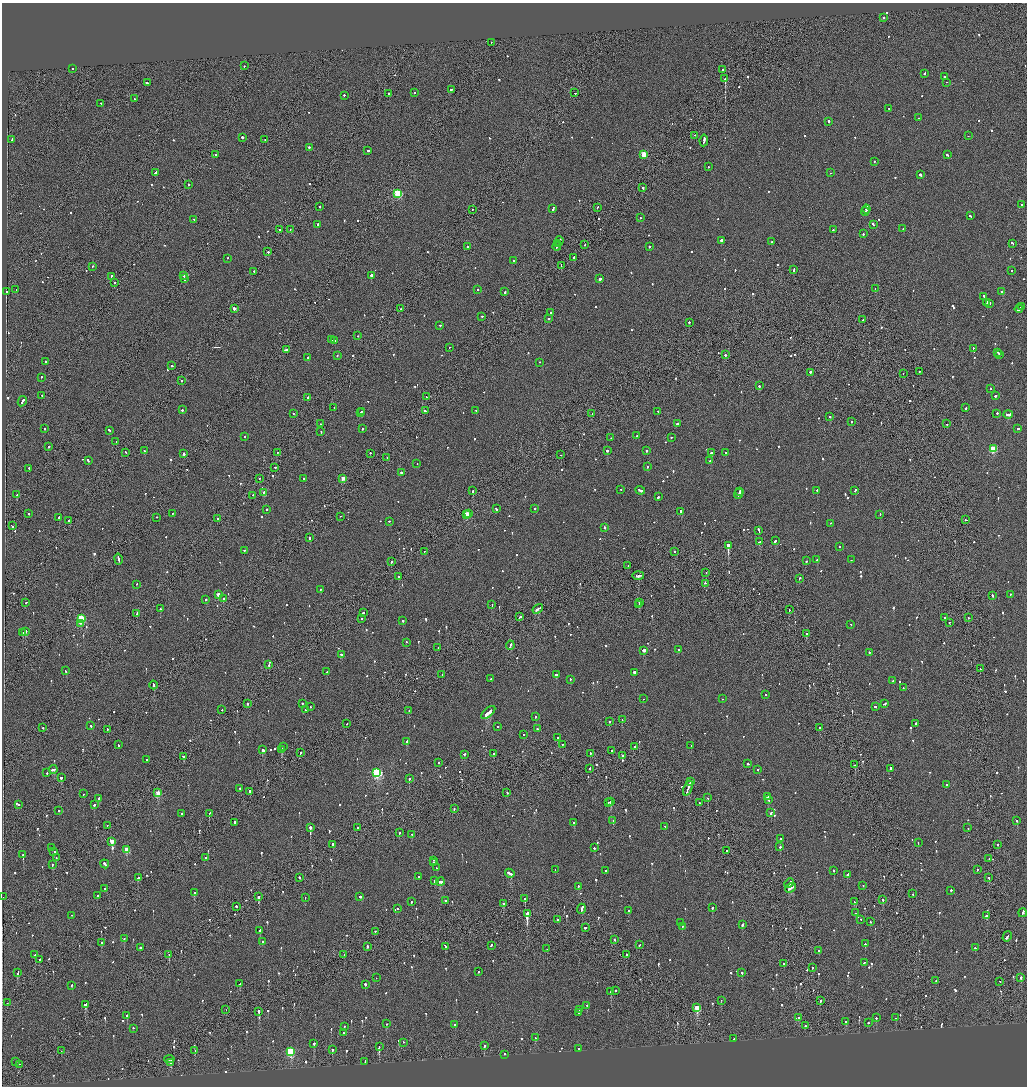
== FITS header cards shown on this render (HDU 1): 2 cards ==
NAXIS1  =                 2050
NAXIS2  =                 2168

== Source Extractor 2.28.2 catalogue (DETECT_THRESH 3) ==
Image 2050 x 2168 px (HDU 1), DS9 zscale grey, zoomed out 1/2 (1 PNG px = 2 x 2 image px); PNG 1029 x 1088 px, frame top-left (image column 2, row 2167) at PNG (2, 3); each listed source drawn as its Kron ellipse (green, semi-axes under 4 px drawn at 4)
Background -0.0968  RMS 0.068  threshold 0.205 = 3 sigma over >= 5 px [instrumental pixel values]
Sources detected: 1116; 42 cannot appear on this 1/2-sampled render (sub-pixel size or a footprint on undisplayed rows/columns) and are neither listed nor drawn; of the other 1074, the 500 brightest by FLUX_AUTO listed and drawn (574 fainter detections omitted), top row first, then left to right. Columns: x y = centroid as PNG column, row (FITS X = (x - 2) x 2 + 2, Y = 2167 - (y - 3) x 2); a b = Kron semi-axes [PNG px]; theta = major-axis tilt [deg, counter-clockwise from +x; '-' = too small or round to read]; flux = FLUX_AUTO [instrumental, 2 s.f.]
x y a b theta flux
883 17 2 2 - 96
491 42 2 1 - 110
244 66 2 2 - 140
72 69 2 2 - 79
723 70 2 2 - 280
924 73 2 2 - 150
944 77 2 2 - 99
725 79 2 1 - 3100
947 82 2 1 - 170
147 83 3 2 - 170
451 89 2 2 - 110
414 93 2 2 - 91
575 93 2 2 - 83
388 94 2 1 - 85
344 95 2 1 - 400
134 99 2 2 - 130
101 103 2 2 - 160
888 108 2 2 - 83
918 118 2 2 - 170
829 121 2 2 - 100
695 135 2 1 - 79
968 136 2 1 - 120
242 137 2 2 - 740
12 140 4 2 - 230
265 140 2 2 - 120
704 140 6 2 83 440
309 147 3 2 - 180
368 150 2 2 - 83
644 154 3 2 - 420
215 155 2 2 - 500
947 155 3 2 - 160
874 161 2 2 - 190
708 167 2 2 - 180
155 173 3 2 - 190
830 173 2 1 - 80
920 175 3 2 - 380
188 185 2 1 - 150
642 188 2 2 - 220
398 194 3 3 - 930
1022 205 2 2 - 120
320 207 2 2 - 130
597 207 2 1 - 220
553 208 3 2 - 250
472 209 2 1 - 77
866 209 4 2 - 530
865 211 4 2 - 550
970 216 3 2 - 150
640 218 2 1 - 120
194 219 2 2 - 140
318 224 2 2 - 710
873 224 3 2 - 190
279 229 2 2 - 130
290 229 2 2 - 80
903 229 2 2 - 130
833 230 2 2 - 180
863 234 2 2 - 87
721 240 2 2 - 3700
559 241 5 2 - 320
772 242 2 2 - 120
1013 243 2 2 - 500
558 244 2 1 - 220
584 245 2 1 - 98
467 246 2 2 - 130
557 246 4 1 - 500
649 246 2 2 - 280
268 252 2 2 - 130
574 257 4 2 - 240
228 258 2 2 - 93
513 261 2 2 - 110
92 266 2 2 - 84
561 266 4 1 - 330
794 269 3 2 - 190
1012 270 2 2 - 80
254 271 2 2 - 170
371 275 2 2 - 430
111 276 2 2 - 210
183 276 3 2 - 320
184 279 3 1 - 260
600 279 2 2 - 600
114 283 2 1 - 140
477 289 2 2 - 220
875 289 2 2 - 100
16 290 2 1 - 140
6 292 2 2 - 270
505 292 2 2 - 150
1002 292 2 2 - 140
984 296 3 2 - 130
987 302 2 2 - 150
990 303 2 2 - 200
1021 306 3 2 - 240
234 309 2 2 - 120
401 309 2 2 - 180
1019 309 4 2 - 300
551 313 2 2 - 88
482 316 2 2 - 96
548 318 2 2 - 110
863 320 2 1 - 96
689 322 2 2 - 260
440 325 2 2 - 300
358 336 2 2 - 92
332 340 2 1 - 290
334 340 2 2 - 82
449 348 2 2 - 96
973 348 2 2 - 87
286 350 3 2 - 350
998 352 3 2 - 230
1000 354 2 2 - 130
337 355 2 2 - 89
725 355 2 2 - 190
308 357 2 2 - 130
46 361 2 2 - 110
539 362 2 2 - 95
172 366 2 2 - 130
919 371 2 1 - 77
810 372 2 2 - 490
903 373 2 1 - 90
41 377 2 2 - 110
182 381 2 2 - 130
759 386 2 2 - 100
990 388 2 2 - 150
42 395 2 1 - 120
995 396 2 2 - 420
308 397 2 2 - 160
426 397 2 2 - 100
22 401 5 2 - 430
334 407 2 1 - 96
966 408 2 2 - 250
182 410 2 2 - 180
362 411 2 1 - 470
425 411 2 2 - 190
476 411 2 2 - 120
658 411 2 2 - 220
361 413 2 2 - 570
997 413 2 2 - 110
293 414 2 2 - 92
592 414 2 1 - 270
1008 414 5 2 - 510
830 417 2 2 - 110
851 422 2 2 - 84
320 424 2 2 - 89
677 424 2 2 - 790
947 424 2 1 - 110
45 429 2 2 - 110
362 429 2 2 - 87
1018 429 3 2 - 250
109 430 2 2 - 200
321 432 2 2 - 89
637 436 2 2 - 110
245 437 2 2 - 92
671 437 2 2 - 77
611 438 2 2 - 120
116 442 2 1 - 350
48 446 2 2 - 150
993 449 3 3 - 590
144 450 2 1 - 96
607 450 2 2 - 550
646 451 2 2 - 130
126 452 2 2 - 95
277 452 2 1 - 120
725 452 2 2 - 150
370 453 2 2 - 81
711 453 3 2 - 260
184 454 2 2 - 700
560 455 2 1 - 390
387 457 2 1 - 78
88 460 3 2 - 160
710 460 2 2 - 97
417 463 2 2 - 110
275 467 2 2 - 97
647 467 2 2 - 140
29 468 2 2 - 130
401 473 2 2 - 150
259 478 2 1 - 94
343 478 3 2 - 210
303 479 2 2 - 260
621 489 2 2 - 100
640 490 5 2 - 410
817 490 3 2 - 260
855 490 3 2 - 110
473 491 2 2 - 230
740 491 2 1 - 180
264 492 2 2 - 110
738 494 5 2 - 450
17 495 3 2 - 150
253 495 2 2 - 240
658 497 2 2 - 180
535 508 2 2 - 180
266 509 2 2 - 220
496 509 3 2 - 140
681 511 2 2 - 340
172 513 2 2 - 82
468 513 2 2 - 400
29 514 2 2 - 90
467 515 3 2 - 610
880 515 2 2 - 86
341 516 2 1 - 96
59 517 2 2 - 140
156 517 2 1 - 210
217 519 2 2 - 170
966 520 2 2 - 110
69 521 2 2 - 1100
389 521 2 2 - 83
831 523 2 2 - 79
12 526 3 2 - 250
604 527 2 2 - 650
758 530 3 2 - 430
310 538 2 2 - 270
775 541 3 2 - 140
760 542 3 2 - 230
728 545 4 2 - 5300
839 547 2 2 - 89
244 550 2 1 - 360
424 551 2 1 - 83
674 551 2 2 - 190
118 559 6 2 -79 310
817 560 2 2 - 160
851 560 2 2 - 96
391 561 2 2 - 130
806 561 2 2 - 120
628 565 2 1 - 85
706 572 2 1 - 81
638 576 6 2 6 340
399 577 2 2 - 220
799 578 2 2 - 340
705 583 2 1 - 210
137 584 2 2 - 77
320 589 2 2 - 150
1010 594 2 2 - 87
218 595 3 2 - 190
992 595 3 2 - 130
206 599 2 2 - 180
223 599 2 2 - 140
26 603 3 2 - 190
640 603 3 2 - 220
492 604 2 2 - 80
639 605 3 2 - 200
160 609 2 2 - 93
538 609 6 2 33 290
789 610 2 1 - 120
137 613 3 1 - 480
363 613 2 2 - 190
520 617 3 1 - 250
945 618 2 2 - 170
968 618 2 2 - 190
81 619 3 3 - 1200
362 619 2 2 - 82
403 620 2 2 - 160
949 622 2 1 - 110
80 623 2 2 - 120
851 625 2 2 - 120
26 631 2 2 - 840
23 632 3 2 - 370
806 634 2 2 - 160
407 642 2 2 - 170
510 645 5 2 - 410
438 648 2 2 - 120
679 649 2 2 - 260
643 650 3 2 - 370
869 652 2 2 - 94
341 654 2 2 - 120
269 665 2 1 - 560
980 669 2 1 - 100
66 671 2 2 - 120
327 672 3 2 - 350
634 672 2 2 - 700
442 674 2 1 - 150
556 675 2 2 - 240
491 679 2 2 - 76
570 679 2 2 - 91
893 680 2 2 - 79
154 685 4 2 - 250
903 688 2 2 - 120
766 695 2 2 - 88
643 699 2 1 - 300
722 699 2 1 - 95
248 703 2 2 - 270
302 703 2 2 - 150
884 704 3 2 - 170
310 706 2 2 - 130
875 707 2 2 - 100
222 710 2 2 - 77
305 710 2 2 - 81
409 711 2 1 - 92
488 712 8 2 41 2700
535 716 2 2 - 77
622 719 2 2 - 83
609 721 2 2 - 110
916 723 2 2 - 370
347 724 2 2 - 110
91 726 3 2 - 160
497 726 2 2 - 83
43 728 2 1 - 98
819 728 2 1 - 110
107 729 2 2 - 100
537 729 2 2 - 120
523 735 2 2 - 88
558 737 2 2 - 79
407 742 3 2 - 270
562 744 2 2 - 110
118 745 2 2 - 110
691 745 2 2 - 280
283 746 3 1 - 220
635 747 2 2 - 920
263 750 2 2 - 380
282 750 3 2 - 310
611 751 2 1 - 84
301 752 2 1 - 220
494 753 2 1 - 170
464 754 3 2 - 140
590 754 3 1 - 170
183 756 2 2 - 250
622 756 2 2 - 440
146 760 2 2 - 95
438 762 2 2 - 190
748 764 2 2 - 110
855 765 2 2 - 99
53 769 4 2 - 180
590 769 2 1 - 510
758 769 2 2 - 110
891 769 4 2 - 310
377 772 4 3 - 1700
47 773 2 2 - 120
61 778 2 2 - 220
409 779 2 2 - 260
690 782 4 2 - 230
946 785 2 2 - 81
240 788 2 1 - 170
688 788 8 2 68 920
250 791 2 2 - 680
507 792 3 2 - 150
158 793 3 2 - 350
83 794 2 2 - 120
767 797 2 2 - 820
708 798 2 1 - 520
99 799 3 2 - 200
769 800 2 2 - 100
608 802 2 2 - 140
611 802 2 2 - 460
699 803 2 1 - 78
19 805 2 2 - 90
94 805 3 2 - 160
454 809 3 2 - 94
59 810 2 2 - 94
182 813 2 2 - 130
209 813 2 2 - 280
771 813 3 2 - 120
613 820 2 2 - 99
1017 821 2 2 - 470
235 822 3 2 - 180
574 822 2 2 - 230
107 825 2 1 - 100
665 826 2 2 - 80
310 827 2 2 - 2000
358 828 2 2 - 130
968 828 2 1 - 160
399 833 2 2 - 81
412 834 2 2 - 89
781 839 2 2 - 380
112 841 3 2 - 300
918 842 2 1 - 84
333 844 3 2 - 800
997 844 2 2 - 110
780 846 2 2 - 530
52 847 2 2 - 100
594 848 2 2 - 85
127 850 3 3 - 380
54 851 2 2 - 100
727 851 2 1 - 340
23 855 2 2 - 940
206 857 2 2 - 180
56 858 2 2 - 110
989 859 2 1 - 100
434 860 2 2 - 130
434 862 2 1 - 150
52 864 2 2 - 250
105 864 4 2 - 380
436 868 2 2 - 89
977 869 2 2 - 130
555 870 2 2 - 79
606 870 2 2 - 180
834 870 2 2 - 460
510 873 5 2 - 430
847 874 3 2 - 250
418 876 2 2 - 80
299 877 2 2 - 150
989 877 2 2 - 380
138 878 3 2 - 150
435 881 2 2 - 310
440 882 4 2 - 990
789 883 5 2 - 480
863 885 2 2 - 86
578 886 2 2 - 270
105 888 2 2 - 110
791 888 6 2 33 400
951 890 2 2 - 230
194 893 2 2 - 550
913 894 2 1 - 100
97 895 2 2 - 90
3 897 2 1 - 150
259 897 3 2 - 400
305 897 2 2 - 78
360 897 2 2 - 260
525 899 2 2 - 1100
883 900 2 2 - 120
445 901 2 2 - 350
854 901 2 2 - 84
411 902 2 2 - 110
503 904 2 2 - 160
236 906 2 2 - 150
397 908 2 2 - 130
712 908 2 2 - 250
581 909 5 2 - 300
628 911 3 2 - 150
527 913 4 2 - 7700
855 913 2 2 - 120
1023 913 4 2 - 220
72 915 2 2 - 160
986 916 2 2 - 270
557 919 2 2 - 110
861 919 2 2 - 92
680 922 2 2 - 290
870 922 2 2 - 88
743 924 3 2 - 230
682 926 2 2 - 110
585 928 2 2 - 370
260 930 2 2 - 400
375 931 2 1 - 480
1007 936 5 2 - 360
124 938 2 2 - 170
615 940 3 2 - 330
262 941 2 2 - 86
102 943 2 2 - 380
865 944 2 2 - 190
491 945 3 2 - 150
639 945 2 2 - 100
367 946 2 2 - 520
445 946 3 2 - 170
140 948 2 2 - 330
975 948 2 2 - 170
547 949 2 1 - 86
818 950 2 2 - 210
344 954 2 2 - 120
626 954 2 2 - 370
35 955 2 2 - 120
169 955 2 1 - 150
39 960 2 2 - 180
784 963 2 2 - 170
864 963 3 2 - 120
812 967 2 2 - 150
478 972 2 2 - 94
742 972 2 2 - 140
17 973 3 2 - 200
1021 977 2 2 - 330
376 978 2 1 - 85
936 980 2 1 - 95
1000 982 2 1 - 190
240 984 2 2 - 110
365 984 2 2 - 470
72 985 2 2 - 93
615 990 2 1 - 310
611 991 3 2 - 200
721 1000 2 1 - 100
820 1000 2 2 - 87
7 1003 2 1 - 80
86 1004 3 2 - 810
587 1005 2 2 - 170
697 1008 3 3 - 540
226 1010 2 1 - 83
579 1010 2 2 - 110
259 1011 2 2 - 2600
579 1012 2 1 - 98
127 1015 2 2 - 470
799 1017 2 2 - 80
876 1018 2 2 - 88
896 1018 2 2 - 130
846 1022 2 2 - 250
868 1022 2 2 - 130
386 1024 2 2 - 83
455 1024 2 2 - 79
805 1026 2 2 - 80
344 1027 2 2 - 140
133 1028 2 2 - 88
343 1033 2 2 - 210
535 1038 3 2 - 110
734 1038 2 1 - 140
403 1042 2 2 - 130
314 1043 2 2 - 410
484 1046 2 2 - 210
379 1047 3 1 - 760
578 1048 2 2 - 110
332 1050 2 2 - 130
61 1051 2 1 - 120
195 1051 2 1 - 97
290 1051 3 3 - 1100
504 1054 2 2 - 100
169 1059 5 2 - 260
16 1062 2 1 - 100
171 1062 2 2 - 760
365 1062 4 2 - 330
19 1064 2 1 - 98
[574 fainter detections neither listed nor drawn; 42 sub-pixel or undisplayed-footprint detections neither listed nor drawn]